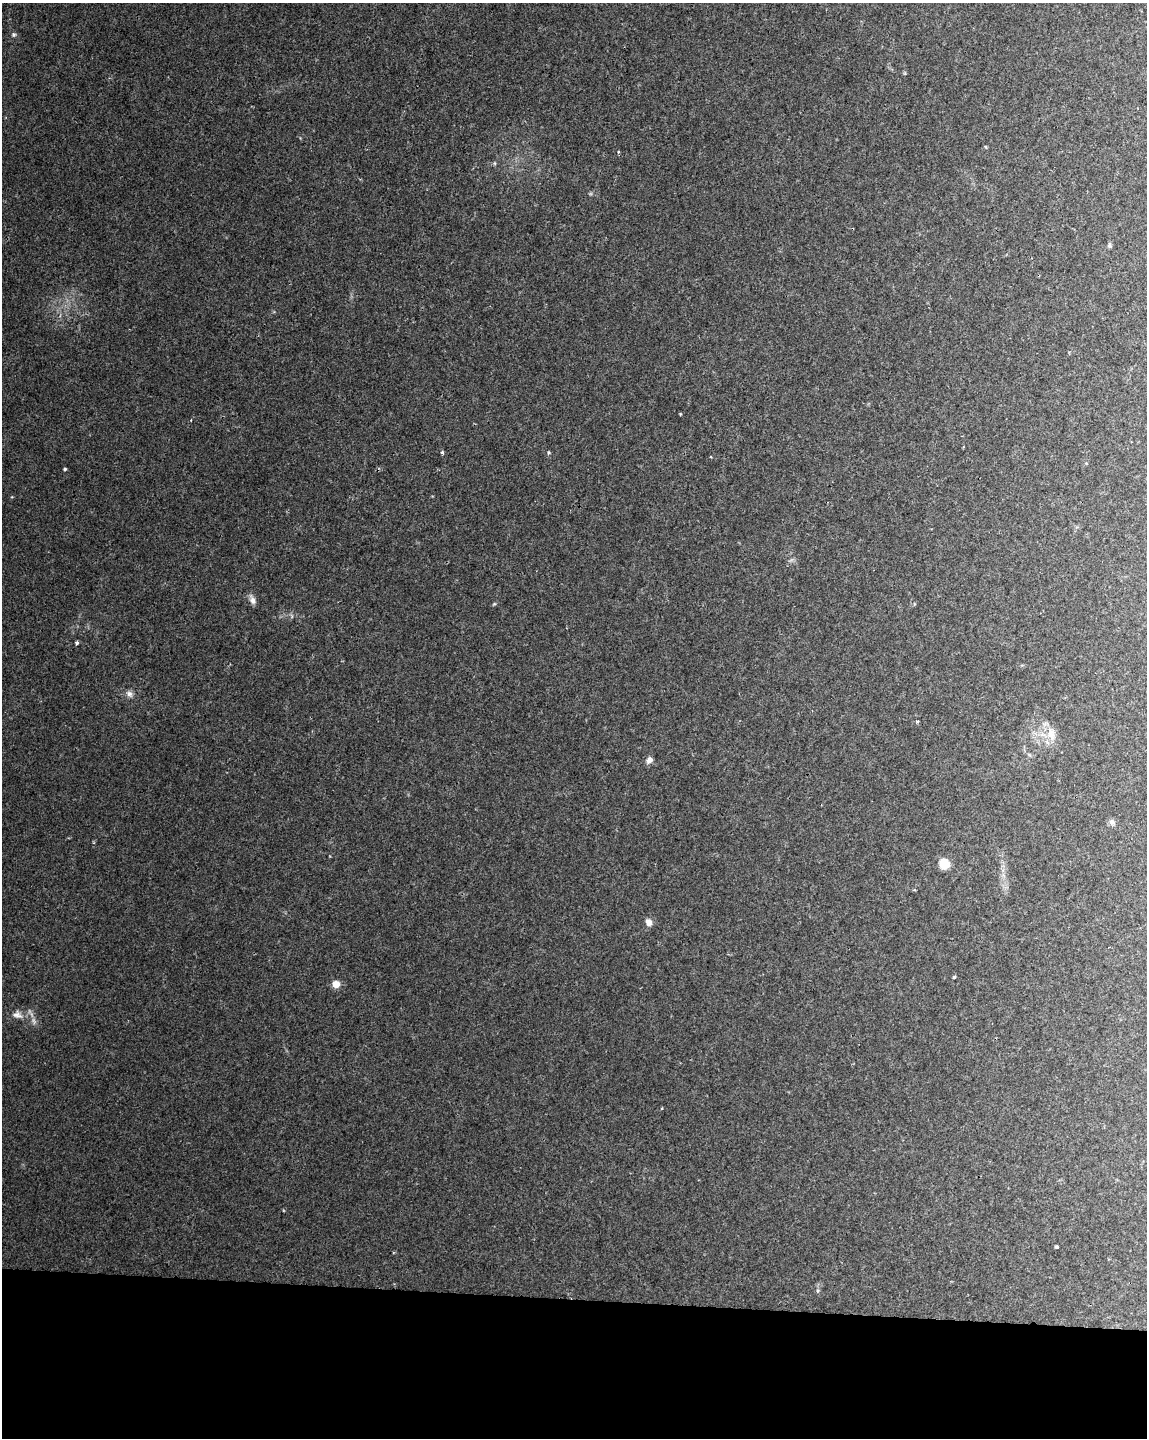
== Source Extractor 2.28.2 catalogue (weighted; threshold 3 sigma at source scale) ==
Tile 10 of 4 x 3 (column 2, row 3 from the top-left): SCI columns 1146-2290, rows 227-1662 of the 4587 x 4817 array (HDU 1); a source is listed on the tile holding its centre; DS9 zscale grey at full resolution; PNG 1149 x 1440 px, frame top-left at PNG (2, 3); no overlay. Shown black and unused: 10% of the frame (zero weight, under 2 of 3 exposures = <1% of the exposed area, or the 3 px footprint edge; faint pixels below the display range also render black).
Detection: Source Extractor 2.28.2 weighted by HDU 2 'WHT'; one run over the whole footprint, this tile lists its part. Background 0.0309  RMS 0.0044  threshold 0.0199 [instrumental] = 3 sigma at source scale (4.5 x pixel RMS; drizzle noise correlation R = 1.50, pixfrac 1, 0.0396/0.0396 arcsec/px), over >= 5 px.
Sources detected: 22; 1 too faint to see at this stretch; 1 cosmic-ray / hot-pixel residue — not listed; the other 20 listed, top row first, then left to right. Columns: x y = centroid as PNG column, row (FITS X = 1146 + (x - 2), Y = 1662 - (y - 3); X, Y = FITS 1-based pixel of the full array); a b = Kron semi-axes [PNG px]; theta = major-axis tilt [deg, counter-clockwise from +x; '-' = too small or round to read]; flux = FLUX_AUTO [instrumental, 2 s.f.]
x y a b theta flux
14 35 6 6 - 0.88
986 147 5 3 - 0.38
1109 245 7 5 69 0.86
191 420 4 2 - 0.36
442 452 4 4 - 0.75
548 453 5 5 - 0.67
65 469 4 3 - 0.61
252 600 12 6 -65 2.3
494 604 6 3 18 0.51
77 643 4 4 - 1
129 694 10 7 -49 1.9
1051 734 21 10 -80 5.7
649 760 9 7 50 2.2
1112 822 9 7 -64 1.4
944 864 7 6 - 15
648 922 9 8 - 2.4
954 977 3 3 - 2
336 984 7 6 - 5.1
17 1015 13 10 -27 3
1057 1247 3 3 - 0.92